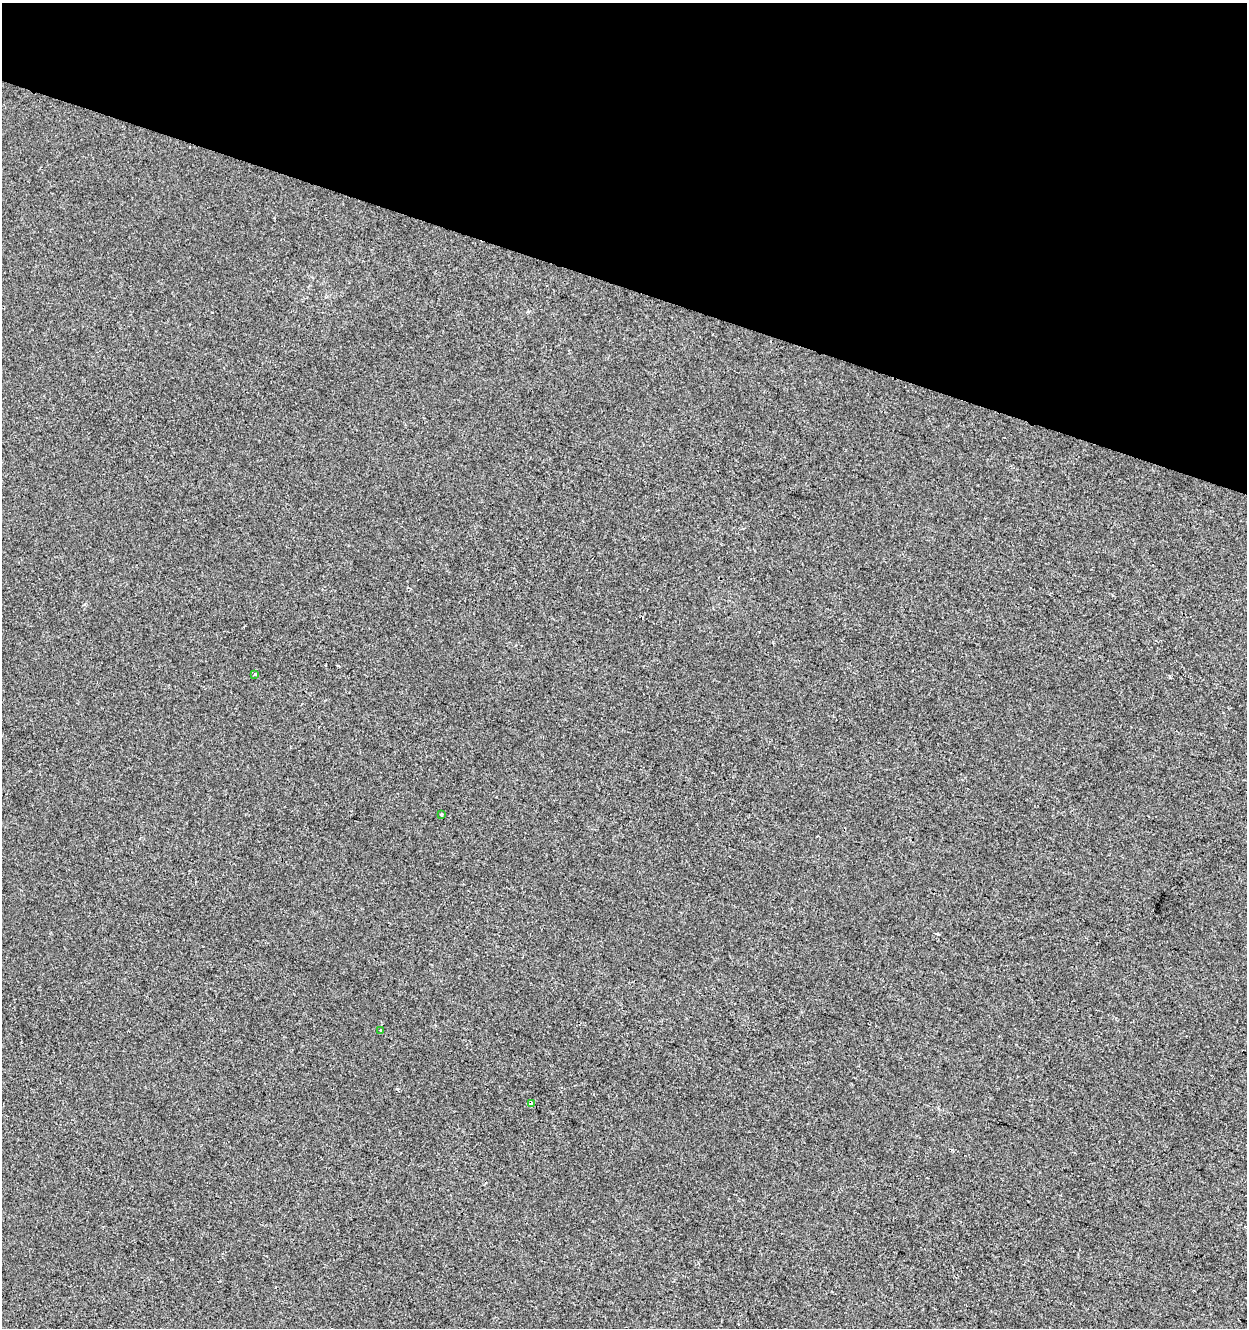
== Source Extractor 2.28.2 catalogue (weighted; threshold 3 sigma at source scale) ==
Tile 2 of 4 x 4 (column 2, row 1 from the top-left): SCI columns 1525-2769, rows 3980-5305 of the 5476 x 5312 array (HDU 1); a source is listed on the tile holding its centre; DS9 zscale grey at full resolution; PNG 1249 x 1330 px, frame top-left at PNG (2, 3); each listed source drawn as its Kron ellipse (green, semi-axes under 4 px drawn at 4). Shown black and unused: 21% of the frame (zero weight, under 2 of 3 exposures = <1% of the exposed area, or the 3 px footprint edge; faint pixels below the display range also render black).
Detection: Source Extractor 2.28.2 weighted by HDU 2 'WHT'; one run over the whole footprint, this tile lists its part. Background -6.33e-04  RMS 0.0042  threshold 0.0187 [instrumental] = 3 sigma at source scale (4.5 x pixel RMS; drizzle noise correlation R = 1.50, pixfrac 1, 0.0396/0.0396 arcsec/px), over >= 5 px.
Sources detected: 4; all 4 listed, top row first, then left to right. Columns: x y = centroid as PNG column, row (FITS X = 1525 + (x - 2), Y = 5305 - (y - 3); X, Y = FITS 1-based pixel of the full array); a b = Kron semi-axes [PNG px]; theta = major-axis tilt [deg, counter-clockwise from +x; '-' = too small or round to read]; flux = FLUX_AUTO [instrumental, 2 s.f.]
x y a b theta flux
254 674 4 3 - 0.64
441 815 3 2 - 0.36
381 1030 4 4 - 0.46
531 1104 4 4 - 2.4
Overlapping masked pixels (flux is a lower limit): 1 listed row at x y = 531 1104